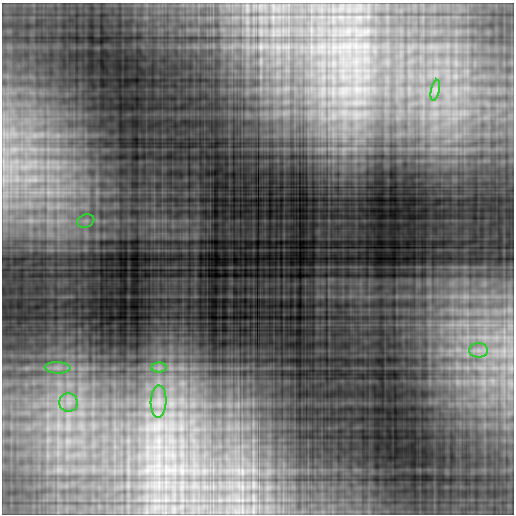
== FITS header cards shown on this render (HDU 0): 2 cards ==
NAXIS1  =                  512
NAXIS2  =                  512

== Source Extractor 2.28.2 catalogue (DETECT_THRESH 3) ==
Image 512 x 512 px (HDU 0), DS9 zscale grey, 1 PNG px = 1 image px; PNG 516 x 516 px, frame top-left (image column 1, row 512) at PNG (2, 3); each listed source drawn as its Kron ellipse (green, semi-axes under 4 px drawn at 4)
Background 0.773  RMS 0.045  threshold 0.136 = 3 sigma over >= 5 px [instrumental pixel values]
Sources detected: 7; all 7 listed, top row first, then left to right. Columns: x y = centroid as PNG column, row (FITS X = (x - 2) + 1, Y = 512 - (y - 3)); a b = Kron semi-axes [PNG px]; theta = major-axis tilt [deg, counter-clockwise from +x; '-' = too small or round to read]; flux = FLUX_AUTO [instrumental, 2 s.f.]
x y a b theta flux
435 90 10 4 77 10
86 221 9 6 20 13
478 350 9 7 0 19
58 368 13 5 -2 18
159 368 8 5 0 9.1
159 402 16 8 88 31
69 403 9 9 - 22